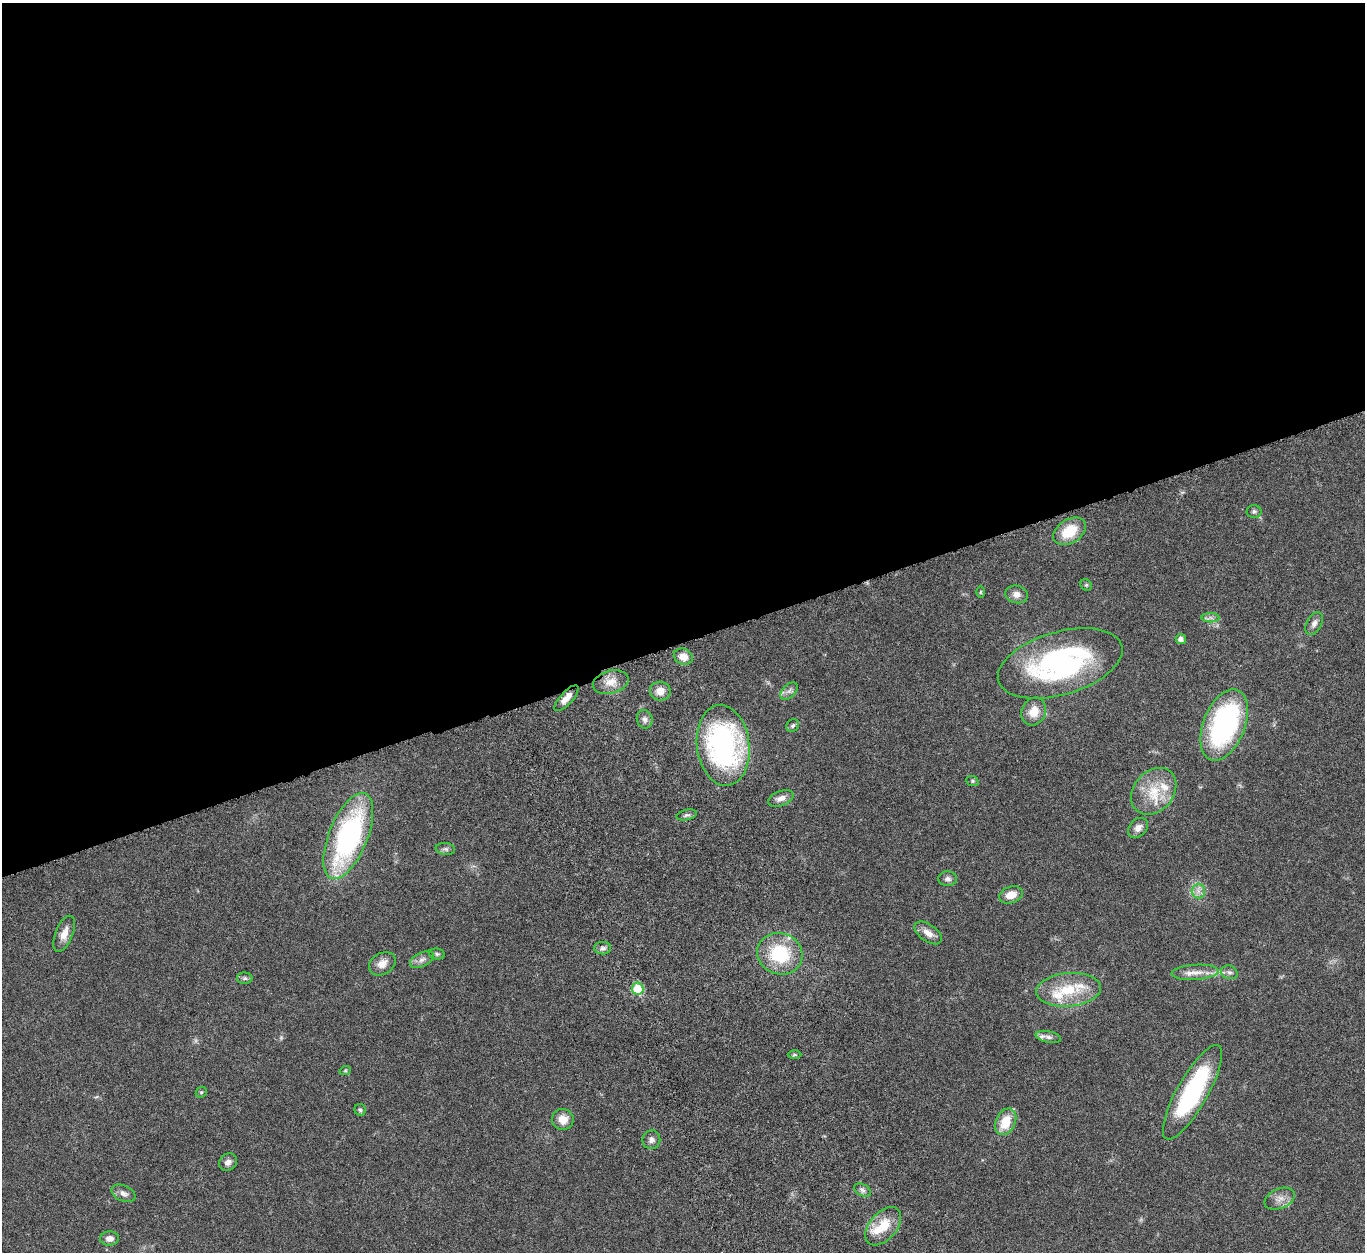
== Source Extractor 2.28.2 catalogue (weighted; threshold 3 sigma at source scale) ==
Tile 2 of 4 x 4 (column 2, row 1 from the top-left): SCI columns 1480-2842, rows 4082-5331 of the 5682 x 5544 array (HDU 1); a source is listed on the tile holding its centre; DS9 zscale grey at full resolution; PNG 1367 x 1254 px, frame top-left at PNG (2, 3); each listed source drawn as its Kron ellipse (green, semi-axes under 4 px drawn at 4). Shown black and unused: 51% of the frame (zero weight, under 5 of 10 exposures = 6% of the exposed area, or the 3 px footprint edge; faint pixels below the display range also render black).
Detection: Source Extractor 2.28.2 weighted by HDU 2 'WHT'; one run over the whole footprint, this tile lists its part. Background 0.0278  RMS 0.0018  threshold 0.00726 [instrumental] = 3 sigma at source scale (4.09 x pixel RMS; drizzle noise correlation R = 1.36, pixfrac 0.8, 0.05/0.05 arcsec/px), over >= 5 px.
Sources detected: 62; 1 too faint to see at this stretch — neither listed nor drawn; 5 inside a brighter listed object's ellipse — not listed separately; the other 56 listed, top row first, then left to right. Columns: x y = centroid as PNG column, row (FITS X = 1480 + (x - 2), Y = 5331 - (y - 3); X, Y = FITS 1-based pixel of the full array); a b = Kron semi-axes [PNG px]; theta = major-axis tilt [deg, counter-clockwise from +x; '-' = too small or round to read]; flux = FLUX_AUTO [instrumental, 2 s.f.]
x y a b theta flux
1254 511 7 6 - 0.38
1070 531 18 12 33 4.9
1086 585 6 5 - 0.25
980 592 6 4 89 0.21
1017 594 11 8 -14 1.1
1211 618 9 4 -1 0.48
1314 623 12 7 62 0.82
1181 639 5 5 - 0.78
683 657 10 8 -22 1.5
1060 663 64 31 16 33
611 682 18 11 14 1.9
660 691 10 9 - 1.6
789 691 10 6 45 0.68
566 698 16 6 48 1.3
1034 711 14 12 65 2.5
645 719 9 7 -73 0.69
793 725 7 6 - 0.36
1224 725 37 21 69 29
723 745 40 26 -83 35
972 781 6 5 - 0.26
1154 791 26 20 48 5.2
781 798 13 7 21 1
687 815 10 5 14 0.44
1138 828 11 8 44 1.1
348 836 46 19 68 33
445 849 10 6 -7 0.44
948 879 9 7 -2 0.63
1198 891 7 7 - 0.74
1011 895 12 8 18 2
928 933 16 8 -35 1.4
64 934 19 8 69 1.6
603 948 8 6 2 0.53
437 954 8 5 -10 0.35
780 954 23 20 -21 9.3
422 959 13 7 26 0.85
382 964 14 10 32 1.4
1195 972 23 7 4 1.7
1229 972 8 6 -20 0.54
245 978 8 6 -1 0.37
638 989 6 5 - 7
1069 990 32 16 5 6.5
1048 1037 13 6 -12 0.67
794 1055 7 3 1 0.24
345 1071 6 3 18 0.17
201 1092 6 5 - 0.23
1192 1092 53 15 60 22
360 1110 6 5 - 0.29
563 1119 11 10 - 1.8
1006 1122 14 9 64 3.8
651 1140 9 9 - 0.69
228 1162 10 8 36 0.74
862 1190 9 5 -28 0.51
123 1193 12 8 -24 0.83
1280 1199 16 10 23 1.3
883 1226 22 13 49 4.1
109 1238 9 7 4 0.99